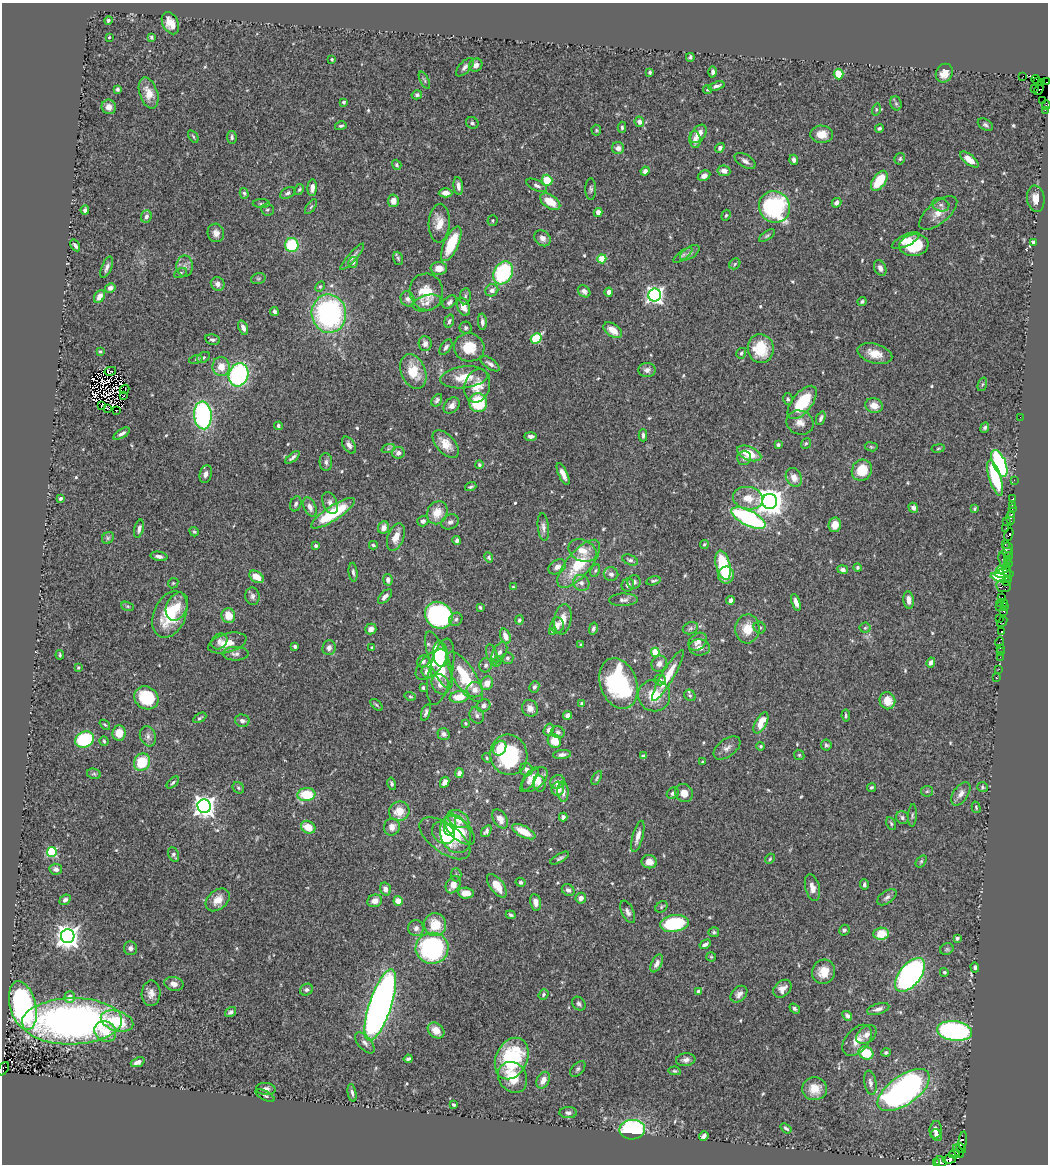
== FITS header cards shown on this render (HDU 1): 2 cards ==
NAXIS1  =                 1046
NAXIS2  =                 1162

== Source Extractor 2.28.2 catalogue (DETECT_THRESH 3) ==
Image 1046 x 1162 px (HDU 1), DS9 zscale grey, 1 PNG px = 1 image px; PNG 1050 x 1166 px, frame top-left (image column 1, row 1162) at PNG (2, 3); each listed source drawn as its Kron ellipse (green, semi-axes under 4 px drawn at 4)
Background 0.646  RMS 0.028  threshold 0.0826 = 3 sigma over >= 5 px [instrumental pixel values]
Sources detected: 581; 7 with non-positive FLUX_AUTO (blend fragments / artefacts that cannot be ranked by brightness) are neither listed nor drawn; of the other 574, the 500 brightest by FLUX_AUTO listed and drawn (74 fainter detections omitted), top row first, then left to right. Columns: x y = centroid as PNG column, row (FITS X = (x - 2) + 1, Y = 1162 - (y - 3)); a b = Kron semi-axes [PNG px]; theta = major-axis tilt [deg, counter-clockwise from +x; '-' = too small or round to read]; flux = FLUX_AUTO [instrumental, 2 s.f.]
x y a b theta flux
108 20 4 4 - 4
170 23 12 8 -64 22
109 37 3 3 - 2.2
151 37 4 3 - 3.4
690 57 4 3 - 3.6
332 59 3 3 - 2.3
476 65 7 6 - 11
465 67 11 5 46 6.9
650 72 4 3 - 3.4
713 72 5 4 - 5.3
944 73 10 8 59 20
838 74 5 5 - 34
1023 76 2 2 - 7.6
1036 79 4 2 - 12
424 80 9 3 -64 2.8
1038 82 3 2 - 6.6
1041 82 2 2 - 120
1046 82 2 2 - 53
716 86 8 4 16 6.1
1034 88 3 3 - 120
118 89 4 3 - 3.5
707 89 4 4 - 2.7
1039 90 5 3 - 24
149 93 16 9 -72 22
417 95 5 4 - 4.4
1043 100 2 2 - 3.7
344 102 3 3 - 5
896 103 7 5 -69 4.1
1046 105 5 2 - 13
109 107 7 7 - 12
876 109 6 4 73 2.3
1045 110 2 2 - 7.7
639 122 5 4 - 8.1
472 123 6 5 - 4.3
985 125 8 5 -31 4.7
341 126 6 4 15 4.1
622 127 6 3 -90 3.5
879 128 4 3 - 3.7
596 130 5 5 - 2.5
698 134 10 6 53 21
822 134 11 8 -1 22
193 136 7 3 -55 2.4
232 137 6 5 - 4.1
695 140 8 6 -84 10
618 148 6 6 - 9.4
720 148 5 4 - 5.5
900 159 6 5 - 3.5
794 160 5 4 - 6.5
969 160 11 5 -39 20
745 161 12 6 -31 8.1
397 165 5 4 - 3.2
645 171 5 4 - 9.6
724 171 6 5 - 12
704 176 6 5 - 9.3
547 180 5 5 - 42
879 181 11 6 55 54
537 185 11 5 -25 5.7
458 186 9 4 -83 8.7
312 188 8 4 86 11
299 189 6 4 61 2.6
591 189 11 5 -90 4.7
244 193 5 4 - 3.1
288 193 8 5 26 4.5
446 193 7 4 2 11
1036 199 13 8 -82 21
393 201 6 5 - 15
550 202 11 6 -33 36
836 203 5 4 - 8.1
261 204 8 4 0 3.3
941 205 9 6 -14 5.9
311 207 8 3 56 2.7
774 207 16 15 - 220
85 210 4 4 - 4.7
267 210 6 6 - 4
598 212 4 4 - 11
938 213 23 10 40 25
726 215 6 4 70 3.2
146 217 6 5 - 7.9
493 220 5 5 - 2.6
439 223 19 10 86 29
216 233 9 8 - 9.9
767 236 9 4 34 3.3
542 238 9 7 -45 10
906 240 15 5 26 16
1033 242 4 3 - 5.6
451 244 19 7 66 71
75 245 6 3 -57 5.5
292 245 7 6 - 91
914 245 14 10 7 69
690 253 11 5 33 6.6
683 255 11 4 36 4.9
352 257 17 4 49 7.7
398 258 7 5 -72 3
602 259 4 4 - 61
353 262 5 4 - 3.6
735 264 6 5 - 2.7
185 266 10 8 -88 8.9
107 267 11 5 67 7.8
439 268 8 6 -3 18
880 268 8 6 -64 9.3
180 273 7 4 28 2.9
503 273 12 9 61 170
258 279 7 5 17 3.2
218 284 7 6 - 8.8
320 287 6 4 62 2.6
110 288 5 4 - 7.9
492 290 6 6 - 9.4
584 291 7 5 -43 7
426 292 18 16 -79 45
609 292 4 4 - 8.7
655 295 6 6 - 730
465 296 8 5 81 3.8
99 297 7 5 59 13
407 299 7 6 - 6.8
450 302 8 5 41 5.2
862 302 4 4 - 3.1
427 303 15 7 15 10
463 307 9 6 -66 16
274 312 4 3 - 5.1
329 314 19 17 -86 370
449 321 7 4 73 4.1
482 322 8 4 -87 5.7
243 328 7 4 -68 9.7
466 328 6 6 - 3.8
613 330 10 6 -35 25
536 338 6 4 47 100
212 340 8 5 -9 4.7
425 344 7 6 - 7
446 347 9 5 54 5.6
469 347 15 14 - 41
761 349 14 13 - 61
100 351 4 3 - 2.4
741 353 5 4 - 3.4
875 353 18 9 -16 26
203 357 7 5 31 3.4
196 359 7 4 18 2.7
490 364 11 5 -35 7.5
221 367 9 8 - 23
647 370 8 7 - 8.7
110 371 6 4 13 7.8
413 371 18 12 -67 47
239 375 12 9 70 300
464 377 24 10 6 36
982 384 7 4 70 3
477 386 17 12 73 33
125 389 5 2 - 4.5
124 396 4 2 - 2.3
788 399 6 4 -76 3.3
437 400 7 4 57 4
802 402 20 10 52 84
478 403 9 9 - 80
101 405 3 2 - 2.8
452 405 9 6 48 11
874 406 9 7 -13 18
108 408 4 2 - 2.9
116 411 3 2 - 3.1
203 415 14 9 -85 350
1020 417 2 2 - 60
821 418 7 4 70 4.8
800 423 14 11 -21 17
278 426 4 3 - 4.7
985 428 5 4 - 4
122 434 9 4 31 7.7
643 435 6 3 -90 4.4
531 436 6 4 0 6.1
806 443 5 4 - 2.6
446 444 16 9 -49 24
349 445 9 6 -58 8.2
778 445 4 3 - 3.7
871 447 6 4 -8 2.6
938 448 7 3 9 2.4
388 449 7 4 18 3.4
398 453 6 6 - 7.4
749 453 13 7 -22 38
293 457 8 3 39 5.1
744 458 7 7 - 6.7
326 462 9 6 -89 6.1
999 463 14 6 -67 290
479 465 4 4 - 3.4
862 470 11 10 - 44
206 474 9 6 76 8.9
563 474 12 4 -65 13
794 477 10 7 -62 17
995 478 18 6 -72 100
1014 480 2 2 - 8.4
471 487 6 3 19 3.4
60 498 4 3 - 4.7
748 498 15 11 -9 30
1013 499 3 3 - 39
770 501 7 7 - 2400
330 503 11 7 -69 9.1
296 504 8 5 70 4.2
1012 505 2 2 - 30
310 507 10 6 -64 10
913 508 5 4 - 6.1
974 508 4 3 - 2.5
1012 509 2 2 - 19
333 513 25 7 33 100
437 513 12 10 60 30
1011 514 3 3 - 51
748 518 19 7 -26 270
1011 518 7 3 -89 58
423 521 6 5 - 6.4
1007 521 3 2 - 10
450 522 9 7 28 6.2
835 525 7 6 - 24
543 527 14 5 -83 8.1
384 528 6 5 - 13
1006 528 3 2 - 11
139 529 9 4 76 6.5
194 532 5 4 - 3
1009 534 6 3 66 2.4
396 537 14 8 69 20
108 538 6 5 - 3.6
457 540 4 3 - 5.8
704 544 4 3 - 2.3
1005 544 3 2 - 30
373 545 4 3 - 3
316 546 4 3 - 3.2
1008 548 5 5 - 21
582 551 15 10 -24 22
1007 552 5 3 - 81
159 556 8 4 -10 6.7
1008 556 3 2 - 6
489 557 5 4 - 3.2
630 560 8 5 -22 4.7
1008 560 4 3 - 25
1003 561 8 3 -72 52
579 564 30 12 50 78
1008 564 3 3 - 12
723 565 15 7 -76 120
557 567 9 6 32 9.1
857 567 4 4 - 3.1
1003 569 6 3 11 34
843 570 5 4 - 6.7
595 571 7 4 63 3.1
1007 571 6 3 -89 280
353 572 9 4 -84 4.7
611 574 7 7 - 7.1
1004 574 10 3 -2 50
726 575 8 8 - 21
257 577 8 5 -33 26
1001 578 11 4 -15 12
388 580 6 4 -79 8.3
653 581 7 4 13 2.9
1006 581 3 2 - 19
634 582 7 6 - 6.1
173 583 5 4 - 2.5
581 583 8 7 - 8.3
628 585 7 6 - 5.5
1003 586 7 6 - 130
513 587 4 3 - 2.3
252 596 9 7 -82 6.5
385 597 9 4 46 8.6
1002 597 2 2 - 13
623 600 14 6 1 6.9
730 600 4 3 - 7.5
909 600 9 5 -84 12
796 602 9 4 -70 11
1002 603 5 2 - 22
128 606 7 4 -19 2.7
999 606 3 2 - 5.7
1004 606 3 2 - 29
177 607 14 10 65 25
480 607 4 3 - 2.8
1004 611 3 3 - 23
170 614 24 16 66 82
439 615 14 13 - 310
228 616 7 7 - 30
1000 618 3 3 - 25
456 619 7 6 - 5.6
563 619 15 8 81 18
519 620 4 4 - 3.3
1002 622 6 4 50 55
557 625 8 7 - 9.6
690 628 8 6 21 5.1
760 628 6 5 - 4.5
865 628 5 5 - 2.8
371 629 6 5 - 10
593 629 6 4 77 4.3
747 629 14 12 86 34
553 631 4 3 - 5.7
1002 631 3 3 - 1400
505 636 8 5 -70 18
219 641 9 7 43 9.9
698 642 10 7 42 12
999 642 5 2 - 10
227 643 19 9 16 27
581 645 4 3 - 3.1
295 646 4 3 - 5.9
699 647 10 8 -2 12
329 648 7 6 - 8.3
372 648 3 3 - 4.4
1000 648 3 2 - 11
499 652 11 6 61 7.5
655 652 4 4 - 71
1000 652 2 2 - 6
236 654 13 7 1 8.9
440 654 12 7 -83 35
60 655 5 3 - 2.6
492 655 11 5 -71 5.5
1000 657 2 2 - 9.9
507 658 6 6 - 4.3
439 660 30 9 -69 72
423 661 6 5 - 5.5
497 661 6 4 61 2.6
931 662 5 4 - 8.8
431 664 19 9 43 23
659 664 8 7 - 10
486 665 7 6 - 5.3
78 667 3 3 - 2.6
999 669 2 2 - 6.6
427 672 6 5 - 13
441 672 34 12 77 53
668 675 29 6 60 47
465 677 29 11 -58 81
997 678 2 2 - 6.9
660 680 6 5 - 5.2
487 683 7 6 - 18
618 683 26 18 -70 200
440 684 10 8 -59 14
534 687 6 5 - 4.7
423 688 4 3 - 4
475 690 8 7 - 14
690 695 6 5 - 3.2
410 696 6 4 -16 2.4
654 696 16 15 - 43
459 697 9 6 10 27
146 698 12 11 - 91
887 701 8 7 - 27
582 704 4 3 - 4.7
377 705 7 3 -42 2.6
483 706 7 6 - 7.5
530 708 9 7 -54 12
426 713 9 4 72 4.8
477 715 8 7 - 6.1
567 715 4 4 - 8.5
846 716 6 3 -82 2.8
200 718 7 3 30 3.3
242 721 7 6 - 7.7
465 723 3 3 - 2.3
761 723 11 5 61 31
105 725 6 3 -40 2.6
548 730 6 4 71 5.6
558 732 7 6 - 5.6
119 733 8 7 - 24
444 734 6 5 - 6
148 736 10 8 -70 8.2
84 739 10 8 24 150
104 741 4 4 - 2.4
554 741 7 6 - 27
826 745 5 5 - 3.9
761 746 4 4 - 2.6
500 748 8 6 57 24
727 748 15 8 37 12
509 755 20 18 -76 170
562 755 9 4 8 6.1
799 755 5 5 - 2.9
643 756 4 4 - 3.9
487 758 5 4 - 2.6
142 762 9 7 55 65
702 762 4 3 - 2.3
526 769 6 6 - 6.3
459 773 5 4 - 8.4
94 774 7 5 -12 2.9
597 778 8 4 59 2.9
529 780 14 5 58 11
535 780 15 9 43 21
445 782 6 4 61 11
557 782 7 6 - 8.8
173 783 7 4 42 3.4
539 783 8 6 -77 8.5
392 784 6 4 -77 3.6
871 787 4 3 - 3.2
982 787 5 5 - 2.6
238 788 6 5 - 4.1
558 789 7 6 - 19
927 791 6 5 - 3
563 792 10 5 -87 9.9
673 793 6 5 - 5.5
684 793 9 8 - 20
961 794 13 7 57 12
306 795 9 6 4 67
204 806 7 6 - 1400
976 807 6 4 -74 2.3
399 811 10 9 - 30
912 815 11 4 87 3.3
563 817 4 4 - 4.8
902 818 6 6 - 4.9
458 819 12 8 -31 29
500 819 10 6 -59 14
450 824 11 6 82 26
891 824 7 4 -64 3.1
308 827 7 6 - 30
392 827 8 8 - 13
460 830 19 9 -42 38
486 831 6 4 54 5.2
524 832 13 5 -27 28
443 833 12 10 -40 18
455 834 20 15 -69 55
638 836 16 5 75 13
445 838 29 14 -36 50
52 852 5 5 - 160
174 855 8 5 -67 4.5
560 858 10 4 30 4.4
770 859 5 4 - 2.6
921 861 7 4 54 2.7
649 862 7 6 - 14
56 869 6 5 - 7.2
456 875 6 5 - 3.4
521 882 5 4 - 4
453 885 9 7 60 15
864 885 5 4 - 4.8
497 886 14 6 -53 28
812 888 14 7 -76 14
385 889 6 5 - 12
568 890 7 5 -35 7.1
466 893 8 5 -5 18
887 897 11 6 35 6.8
581 898 5 5 - 12
65 900 6 4 40 5.4
218 900 13 9 41 20
375 901 7 6 - 13
398 901 5 4 - 18
535 902 8 5 -80 11
661 907 6 5 - 2.9
628 912 12 6 -65 7.3
511 915 5 3 - 3.4
674 923 14 8 8 160
435 925 11 11 - 44
416 928 8 7 - 7.3
844 930 5 5 - 5
714 932 5 5 - 3.4
881 934 8 6 6 44
68 936 7 7 - 1600
957 938 4 3 - 8
705 944 6 3 29 6.1
130 948 7 6 - 7.5
432 948 16 15 - 280
947 949 7 5 26 3.2
711 957 5 5 - 2.3
657 963 9 5 64 8.3
975 967 5 4 - 3.6
824 972 12 11 - 27
944 972 4 4 - 3.2
910 975 20 10 51 490
174 984 10 7 -13 12
782 989 10 7 45 13
306 990 7 5 25 4.5
698 991 4 4 - 4.9
151 993 13 9 88 14
543 994 5 4 - 4
739 994 10 7 45 10
70 997 6 5 - 16
579 1004 8 6 -46 4.7
23 1005 25 13 -76 440
380 1005 37 11 72 1500
795 1008 6 4 -36 4.4
878 1009 11 5 16 9.1
231 1012 6 4 34 4.8
847 1016 5 4 - 5.6
72 1021 50 23 1 880
117 1021 17 10 -17 72
436 1030 9 7 -39 20
105 1031 11 10 - 31
954 1031 17 10 -7 340
866 1035 11 8 38 10
857 1040 18 11 49 22
365 1043 13 6 -48 8.1
866 1053 7 6 - 55
886 1053 4 4 - 3.6
512 1058 21 15 66 160
408 1059 4 4 - 4.6
686 1060 9 6 7 7
138 1062 7 4 21 11
3 1069 7 4 58 39
578 1069 9 5 47 4.3
675 1071 6 4 -10 2.9
513 1077 16 13 -54 42
543 1080 9 6 63 15
870 1083 12 6 -80 8.2
266 1089 10 6 -4 8.3
815 1089 12 11 - 25
904 1090 30 14 35 640
352 1093 9 4 -80 5.2
265 1096 10 4 -26 3.8
454 1105 4 3 - 3.1
568 1113 9 5 -1 6.4
786 1128 6 3 -37 3.4
632 1130 13 9 3 230
936 1130 9 6 83 11
936 1135 6 5 - 6.7
704 1136 5 4 - 7.4
963 1141 9 3 84 56
961 1148 5 3 - 28
958 1151 7 3 -54 24
954 1154 5 3 - 24
949 1159 6 4 5 910
936 1162 3 2 - 25
941 1162 6 5 - 74
At the frame edge (FLAGS 8, measured only in part): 4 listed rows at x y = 1046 82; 1046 105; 3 1069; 941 1162
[74 fainter detections neither listed nor drawn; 7 non-positive-flux detections neither listed nor drawn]